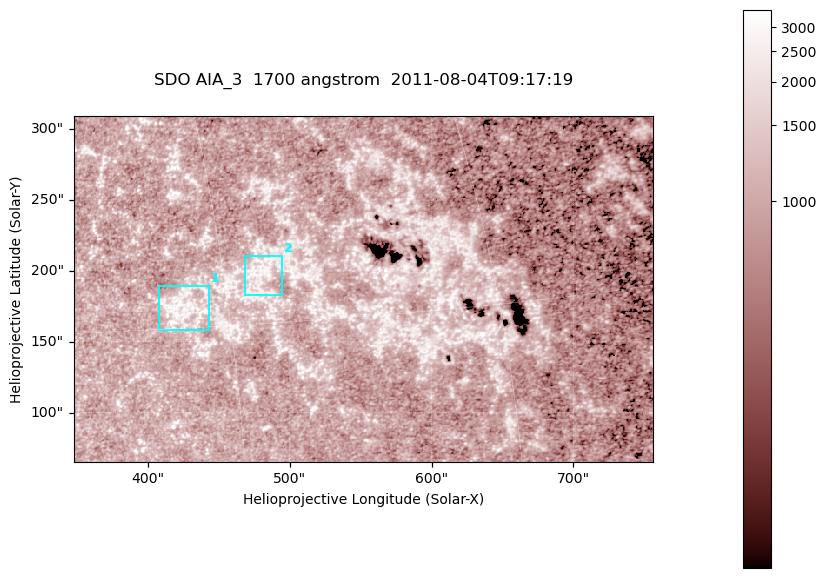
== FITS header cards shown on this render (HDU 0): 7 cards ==
TELESCOP= 'SDO     '           /
INSTRUME= 'AIA_3   '           /
WAVELNTH=                 1700 /
WAVEUNIT= 'angstrom'           /
DATE-OBS= '2011-08-04T09:17:19.714' /
CTYPE1  = 'HPLN-TAN'           /
CTYPE2  = 'HPLT-TAN'           /

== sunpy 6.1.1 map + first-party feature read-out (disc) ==
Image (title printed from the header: SDO AIA_3  1700 angstrom  2011-08-04T09:17:19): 666 x 399 px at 0.613 arcsec/px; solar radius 946 arcsec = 1543 px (partial field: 3.6% of the solar disc is inside the frame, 100% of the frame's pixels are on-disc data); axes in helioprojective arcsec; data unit not stated in the header (colour bar unlabelled)
Pointing: header CRPIX1/2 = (2049.23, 2048.32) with CRVAL1/2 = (0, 0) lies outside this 666 x 399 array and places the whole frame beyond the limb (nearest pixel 1.4 R_sun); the SolarSoft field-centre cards XCEN/YCEN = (551.7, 187.2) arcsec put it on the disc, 2077 arcsec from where CRPIX/CRVAL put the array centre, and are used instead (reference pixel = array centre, CRVAL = XCEN/YCEN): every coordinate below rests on XCEN/YCEN
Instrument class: DISC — disc imager (sunpy class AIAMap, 1700 A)
Bright regions (active regions / flare kernels): reference = the on-disc median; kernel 5 px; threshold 5 sigma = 1342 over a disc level ~974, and >= 1.15x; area >= 265 px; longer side >= 5 px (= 3.1 arcsec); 2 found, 2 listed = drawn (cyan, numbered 1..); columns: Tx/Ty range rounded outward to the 2 arcsec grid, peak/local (2 s.f.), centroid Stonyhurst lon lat
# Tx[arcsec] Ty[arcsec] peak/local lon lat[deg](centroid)
1 408..444 158..190 3.7 +28 +16
2 468..496 182..210 3 +32 +17